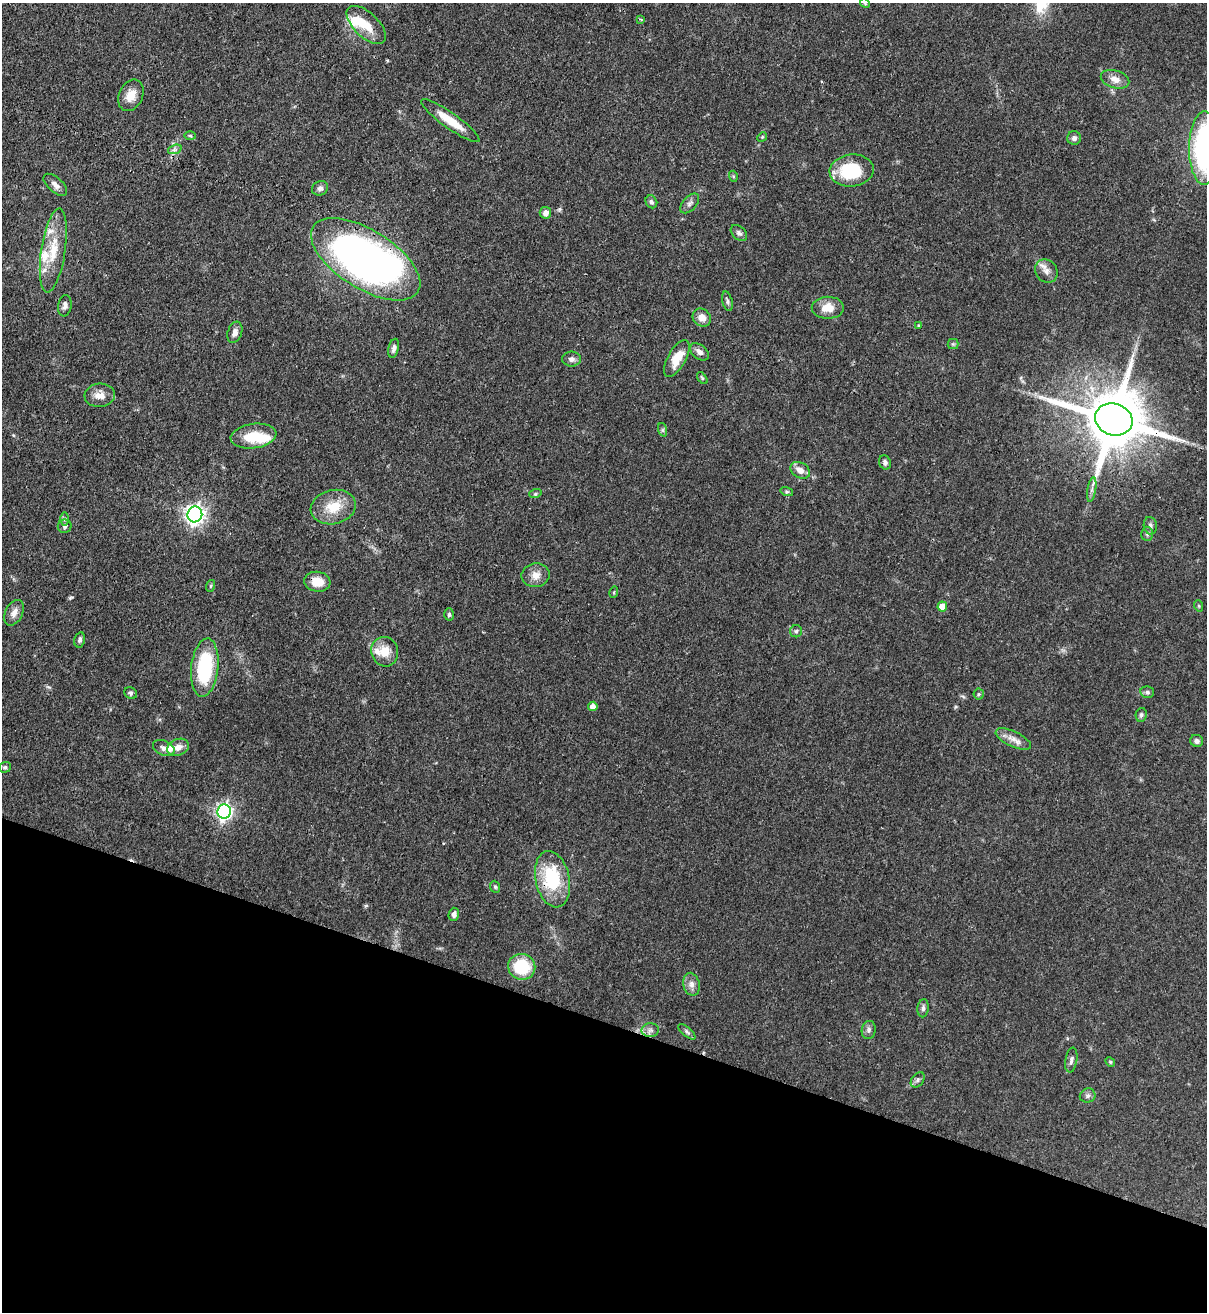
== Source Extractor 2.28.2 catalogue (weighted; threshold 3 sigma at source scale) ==
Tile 15 of 4 x 4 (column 3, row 4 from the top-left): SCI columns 2628-3832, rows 32-1341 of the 5383 x 5308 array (HDU 1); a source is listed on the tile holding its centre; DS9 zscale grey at full resolution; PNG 1209 x 1314 px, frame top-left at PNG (2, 3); each listed source drawn as its Kron ellipse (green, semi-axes under 4 px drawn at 4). Shown black and unused: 22% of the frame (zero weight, under 3 of 4 exposures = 7% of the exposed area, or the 3 px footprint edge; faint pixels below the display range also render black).
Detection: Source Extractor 2.28.2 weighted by HDU 2 'WHT'; one run over the whole footprint, this tile lists its part. Background 0.0825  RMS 0.0039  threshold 0.0176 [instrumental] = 3 sigma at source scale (4.5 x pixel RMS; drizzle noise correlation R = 1.50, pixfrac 1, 0.05/0.05 arcsec/px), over >= 5 px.
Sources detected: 93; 2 inside a brighter object's white glare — neither listed nor drawn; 6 inside a brighter listed object's ellipse — not listed separately; the other 85 listed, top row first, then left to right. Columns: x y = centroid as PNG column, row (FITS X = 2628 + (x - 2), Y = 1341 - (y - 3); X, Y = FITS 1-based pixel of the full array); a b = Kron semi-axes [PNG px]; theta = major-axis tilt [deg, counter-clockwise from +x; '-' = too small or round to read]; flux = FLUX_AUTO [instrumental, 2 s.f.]
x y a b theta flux
865 3 5 4 - 0.47
641 19 4 3 - 0.47
366 25 24 12 -44 7.7
1115 79 14 8 -16 3.2
131 95 16 12 65 4.8
450 121 35 8 -36 9.2
190 136 6 4 -2 0.54
762 137 5 4 - 0.43
1074 138 7 7 - 1.4
1204 148 37 15 89 77
175 149 7 4 19 0.94
852 171 22 16 6 21
733 176 5 3 - 0.44
55 185 14 7 -42 2.2
320 188 8 7 - 1.4
651 202 7 5 -59 0.96
690 203 12 6 48 1.5
545 213 6 5 - 2
739 233 9 6 -44 1.2
53 250 42 12 81 12
366 259 62 29 -32 220
1046 271 12 10 -50 2.8
727 301 10 5 -75 0.93
65 306 11 6 82 1.6
828 308 16 11 0 5.8
702 317 9 8 - 3.5
918 325 3 3 - 0.36
235 332 11 7 71 2.1
953 344 5 5 - 0.59
394 348 10 5 77 1.4
699 352 11 7 -39 2
572 359 9 7 0 1.5
677 359 20 9 60 8.1
702 378 7 3 -53 0.54
100 395 15 11 5 3.9
1114 419 19 15 -18 3400
663 430 7 4 -72 0.67
253 436 23 12 7 11
885 462 7 6 - 1.2
800 470 10 7 -29 3.4
1092 489 12 3 80 1.3
787 492 6 4 -17 0.62
535 494 6 4 18 0.59
333 507 23 17 13 9.4
195 514 8 7 - 190
65 519 6 4 90 0.79
65 526 7 6 - 1.1
1150 526 9 6 -79 1.3
1147 534 7 6 - 0.97
536 575 14 12 11 3.6
317 582 13 10 -8 5.7
210 586 6 4 70 0.51
614 592 6 3 73 0.42
1199 606 6 3 -71 0.45
942 607 5 4 - 6.1
14 613 13 8 63 2.5
449 614 6 4 89 0.69
796 631 6 6 - 0.87
80 640 8 5 77 0.99
385 652 15 13 -72 6.3
205 668 29 13 84 31
1147 692 7 5 -12 0.91
131 693 7 5 -33 0.79
979 694 5 5 - 0.59
593 706 5 4 - 2.8
1141 715 7 5 78 0.83
1013 739 19 7 -25 3.3
1197 741 6 6 - 1.2
178 747 11 8 21 2.9
164 748 11 7 -22 1.8
5 767 6 5 - 0.75
224 812 7 6 - 130
552 879 28 17 -78 25
495 887 6 4 -67 0.68
454 914 6 5 - 1.2
522 967 13 13 - 19
691 984 11 8 -77 2.2
923 1008 9 5 83 1.1
650 1030 8 7 - 1.7
869 1030 9 7 80 1.3
687 1032 10 4 -39 0.85
1071 1060 12 6 81 1.4
1110 1062 5 4 - 0.47
918 1080 8 6 53 1.1
1088 1096 8 7 - 1.2
Overlapping masked pixels (flux is a lower limit): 3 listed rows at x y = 366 259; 1114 419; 552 879
Isophote crosses this tile's border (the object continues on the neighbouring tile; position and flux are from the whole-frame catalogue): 2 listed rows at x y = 865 3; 1204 148